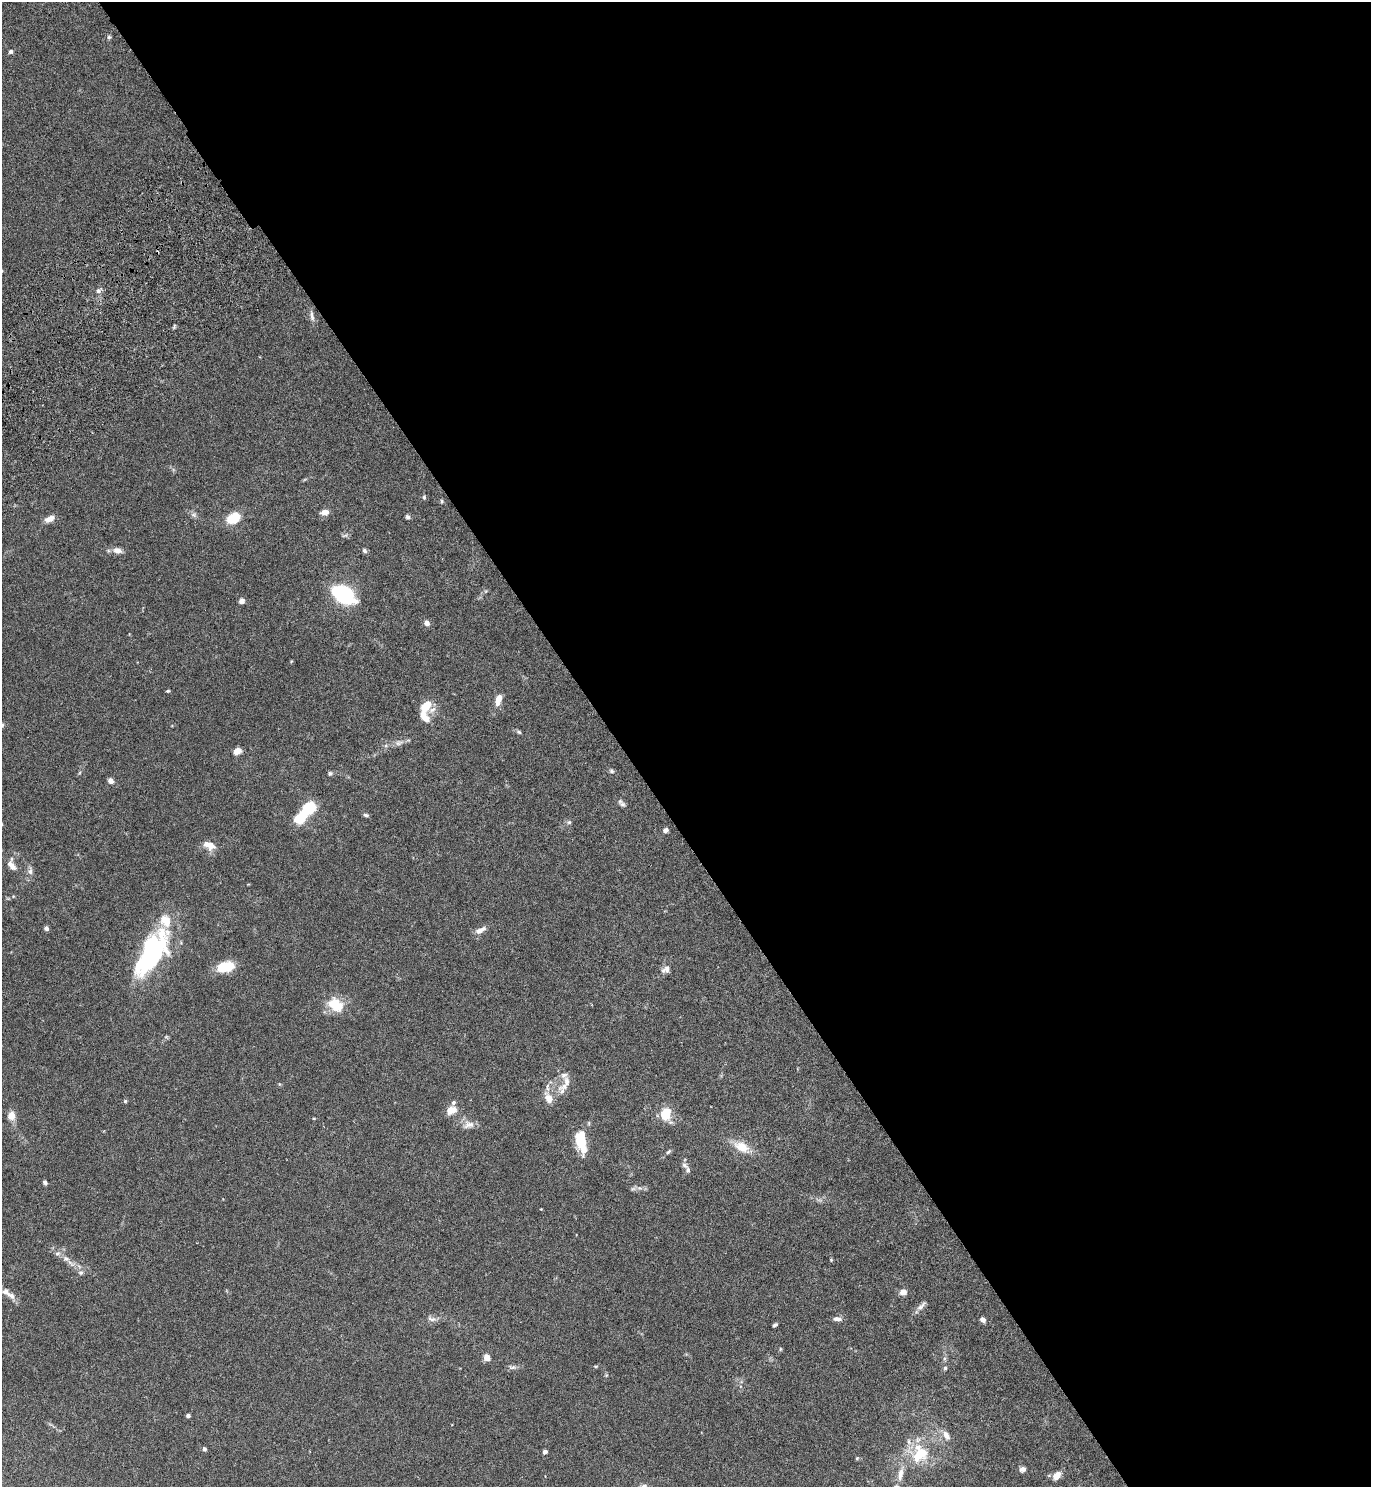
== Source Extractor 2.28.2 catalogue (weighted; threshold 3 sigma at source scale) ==
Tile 8 of 4 x 4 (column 4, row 2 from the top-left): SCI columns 4307-5675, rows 3020-4504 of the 6071 x 6081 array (HDU 1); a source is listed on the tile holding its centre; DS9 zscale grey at full resolution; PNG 1373 x 1489 px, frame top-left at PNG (2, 2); no overlay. Shown black and unused: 55% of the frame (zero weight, under 4 of 7 exposures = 5% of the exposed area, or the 3 px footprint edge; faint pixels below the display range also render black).
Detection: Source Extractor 2.28.2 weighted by HDU 2 'WHT'; one run over the whole footprint, this tile lists its part. Background 0.0247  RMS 0.0024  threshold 0.00964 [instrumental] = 3 sigma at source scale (4.09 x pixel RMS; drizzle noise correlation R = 1.36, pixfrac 0.8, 0.05/0.05 arcsec/px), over >= 5 px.
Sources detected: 91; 1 inside a brighter object's white glare — not listed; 8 inside a brighter listed object's ellipse — not listed separately; the other 82 listed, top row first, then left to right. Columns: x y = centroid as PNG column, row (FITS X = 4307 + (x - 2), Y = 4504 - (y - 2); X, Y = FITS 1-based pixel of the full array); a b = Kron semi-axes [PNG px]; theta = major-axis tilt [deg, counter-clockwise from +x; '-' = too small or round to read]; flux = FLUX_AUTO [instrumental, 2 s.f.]
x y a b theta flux
109 37 6 5 - 0.38
11 51 5 5 - 0.49
98 291 7 7 - 0.67
312 316 16 5 -82 0.86
424 497 6 4 -90 0.32
442 501 5 5 - 0.3
325 512 9 6 3 1.5
194 515 10 6 -18 0.64
407 517 6 5 - 0.5
234 518 11 8 28 7
49 519 12 6 24 1.6
345 535 9 5 14 0.45
117 550 12 8 -11 1.3
364 551 6 5 - 0.52
344 595 16 9 -28 30
242 601 5 5 - 1.2
427 623 4 4 - 1.9
168 691 5 3 - 0.23
498 699 12 6 75 2.5
426 706 13 8 52 3.8
519 732 7 4 -31 0.35
399 743 12 7 18 1
386 746 6 4 -18 0.31
237 751 10 8 25 1.2
611 771 7 5 -17 0.4
330 773 6 5 - 0.42
111 781 4 4 - 2.5
623 804 10 6 -34 0.6
309 807 12 10 24 6.7
366 815 7 4 -9 0.4
300 817 17 12 40 4.8
569 822 7 5 -1 0.41
665 830 5 4 - 0.85
208 845 15 8 -24 2.2
12 866 14 7 -47 1.6
30 871 10 6 -90 0.85
46 928 5 5 - 0.57
480 930 13 6 28 1.5
151 956 61 24 62 27
225 967 18 10 12 6
666 969 12 8 35 1.1
335 1005 21 15 -32 5.1
564 1075 10 8 -13 0.91
279 1084 6 4 -71 0.21
565 1086 12 9 8 1.6
549 1098 16 9 -59 2
125 1101 5 5 - 0.3
452 1110 12 8 21 2.3
665 1114 15 12 76 4.1
11 1116 9 7 82 2.1
469 1125 16 10 11 1.6
581 1138 22 9 -84 6.9
742 1147 20 11 -28 3.9
669 1152 8 4 41 0.38
688 1170 10 7 -75 0.76
45 1183 5 4 - 0.5
633 1189 8 5 19 0.44
541 1209 3 3 - 0.14
58 1253 8 5 7 0.58
66 1259 9 7 -23 0.95
831 1260 4 4 - 0.2
81 1273 7 6 - 0.53
6 1292 11 8 -31 1.1
903 1292 7 6 - 1.4
921 1306 17 6 43 0.99
432 1319 14 6 -8 0.94
837 1319 11 6 -4 0.84
983 1320 7 5 -48 0.83
775 1325 5 3 - 0.4
780 1349 6 4 90 0.22
487 1357 4 4 - 4.4
512 1367 11 6 4 0.67
945 1368 5 5 - 0.38
188 1416 4 3 - 0.65
946 1435 13 7 -59 1.5
204 1449 4 4 - 0.55
545 1452 4 4 - 0.96
920 1453 24 19 50 9.5
857 1458 5 4 - 0.22
1023 1469 8 6 7 0.73
900 1474 20 8 77 2.2
1057 1476 8 6 44 2.4